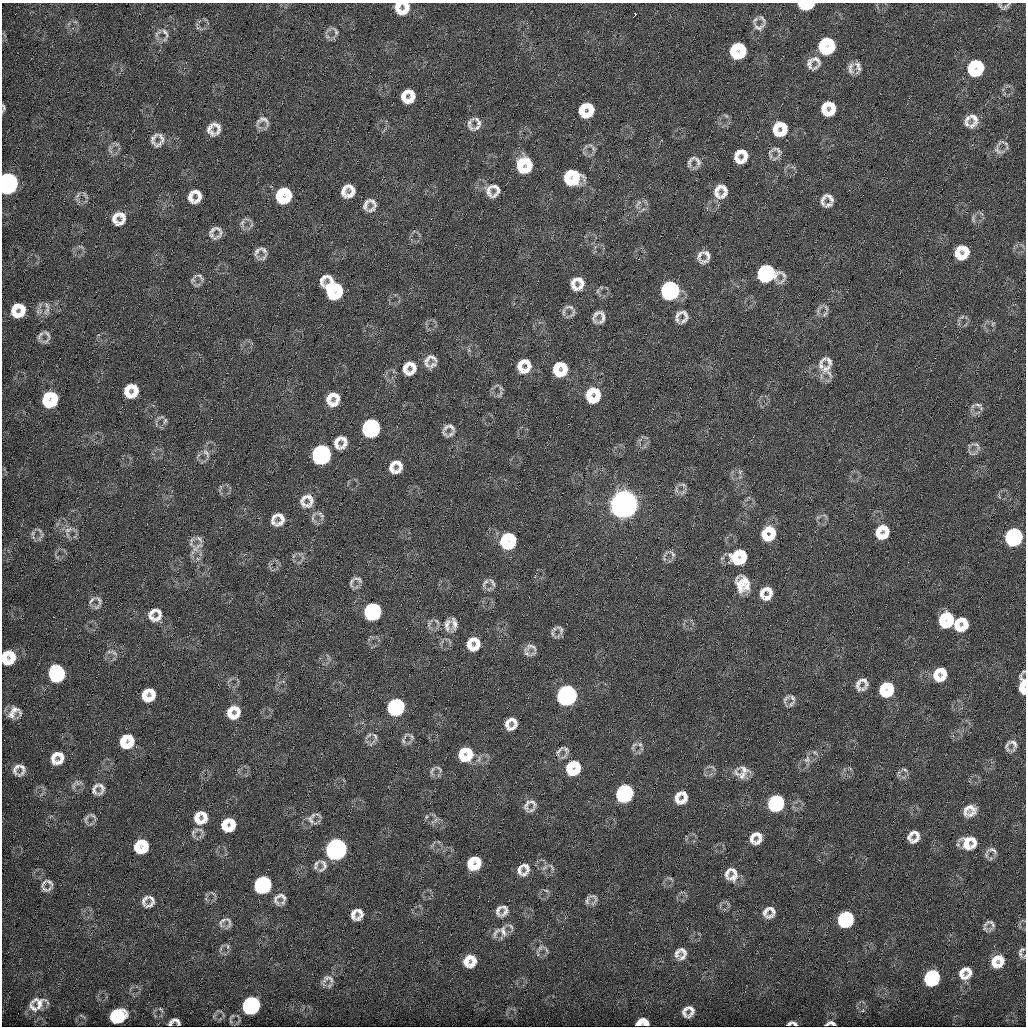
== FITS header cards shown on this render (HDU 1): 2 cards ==
NAXIS1  =                 2048 / fastest changing axis
NAXIS2  =                 2048 / next to fastest changing axis

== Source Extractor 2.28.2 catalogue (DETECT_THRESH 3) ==
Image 2048 x 2048 px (HDU 1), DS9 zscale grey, zoomed out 1/2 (1 PNG px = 2 x 2 image px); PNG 1028 x 1028 px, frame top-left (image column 1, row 2047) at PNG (2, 3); no overlay
Background 313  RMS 4.4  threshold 13.2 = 3 sigma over >= 5 px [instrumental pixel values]
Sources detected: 445; all 445 listed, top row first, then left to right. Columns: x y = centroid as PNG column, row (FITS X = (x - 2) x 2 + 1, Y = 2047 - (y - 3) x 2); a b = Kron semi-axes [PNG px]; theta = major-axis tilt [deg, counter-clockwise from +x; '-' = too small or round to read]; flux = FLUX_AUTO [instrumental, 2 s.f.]
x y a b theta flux
802 4 6 5 - 1.5e+04
999 4 9 5 -72 2.0e+03
1009 4 11 4 43 1.9e+03
808 5 10 5 30 2.5e+04
398 7 13 7 87 1.2e+04
1005 7 10 6 23 2.7e+03
405 8 17 8 68 1.5e+04
635 14 3 2 - 6.7e+03
633 16 2 1 - 1.7e+03
205 19 8 4 -39 2.1e+03
762 19 15 6 -43 3.8e+03
755 21 14 6 65 3.6e+03
75 22 5 2 - 9.5e+02
759 27 17 7 6 5.9e+03
198 28 5 2 - 1.1e+03
329 29 9 4 31 2.4e+03
334 29 10 4 -32 2.1e+03
159 31 14 6 39 4.4e+03
336 32 19 5 62 3.3e+03
165 33 17 6 -59 4.6e+03
4 35 7 4 -59 1.5e+03
157 39 7 4 10 2.7e+03
827 46 15 14 - 7.5e+04
741 47 16 8 -79 3.5e+04
733 50 15 7 -72 3.1e+04
816 60 17 8 -33 7.1e+03
809 63 17 8 86 6.3e+03
979 65 18 8 88 4.0e+04
858 66 17 7 -72 6.7e+03
971 66 16 6 -89 3.2e+04
816 67 15 5 31 4.0e+03
850 68 18 8 88 6.7e+03
408 96 15 14 - 2.3e+04
832 105 16 7 -85 1.6e+04
3 107 12 4 -86 2.8e+03
824 108 16 8 -79 1.5e+04
586 110 14 13 - 3.7e+04
727 116 6 3 -44 1.5e+03
974 117 14 7 -41 5.9e+03
264 120 19 9 -34 7.3e+03
967 120 12 5 79 5.1e+03
477 121 17 7 -41 5.5e+03
258 122 12 6 65 3.8e+03
470 124 16 7 -89 4.7e+03
217 125 18 8 -73 7.6e+03
973 125 15 7 37 6.1e+03
477 127 15 5 32 4.2e+03
265 128 10 4 45 2.8e+03
209 129 20 12 -56 1.0e+04
780 129 17 16 - 3.4e+04
160 135 7 6 - 3.0e+03
153 139 17 7 71 5.8e+03
162 139 11 6 -71 4.6e+03
118 144 5 3 - 9.3e+02
159 144 17 6 35 5.3e+03
1006 144 8 4 -47 2.2e+03
592 147 17 6 -46 4.5e+03
109 149 7 2 -87 1.4e+03
997 149 13 5 -78 3.4e+03
777 150 15 6 -31 4.1e+03
744 153 16 7 -79 1.1e+04
770 153 16 5 64 3.9e+03
737 156 15 6 -74 1.1e+04
777 158 11 5 27 3.9e+03
696 159 12 7 -30 4.2e+03
698 162 18 6 83 4.7e+03
689 163 17 13 -64 5.9e+03
524 165 16 15 - 4.9e+04
793 166 7 4 -32 1.9e+03
787 167 6 3 46 1.6e+03
574 176 18 14 86 4.2e+04
567 177 12 5 84 1.7e+04
8 183 15 13 80 4.0e+05
495 188 23 14 -72 1.2e+04
724 188 16 6 -78 7.6e+03
352 189 16 8 77 1.0e+04
716 190 26 12 -73 1.4e+04
343 191 12 6 80 7.9e+03
488 191 19 7 -65 8.7e+03
287 192 16 7 -79 3.0e+04
197 193 22 12 87 1.4e+04
85 194 10 5 -63 3.2e+03
279 195 18 8 -72 3.2e+04
77 196 10 5 43 3.6e+03
190 196 17 7 -79 7.2e+03
830 197 12 5 -44 4.7e+03
823 198 14 5 72 4.9e+03
373 203 18 8 -53 6.4e+03
365 204 16 6 76 4.9e+03
828 205 14 6 15 4.9e+03
637 206 14 6 -71 5.4e+03
372 210 15 6 19 4.4e+03
644 210 9 6 36 4.0e+03
982 215 5 2 - 1.1e+03
122 216 14 7 -62 7.8e+03
973 217 11 4 65 2.4e+03
115 218 15 8 85 8.8e+03
249 220 14 4 -23 2.9e+03
242 222 14 6 54 4.2e+03
120 223 12 5 23 4.4e+03
252 223 8 5 -80 2.4e+03
219 230 23 10 -88 7.1e+03
211 231 19 9 -87 6.1e+03
419 234 4 2 - 6.5e+02
601 245 3 2 - 7.1e+02
1023 245 5 2 - 1.2e+03
81 247 6 3 4 1.4e+03
964 249 16 8 -69 1.6e+04
263 250 15 6 -42 4.4e+03
256 252 14 6 70 4.4e+03
957 252 19 8 -63 1.5e+04
707 254 13 6 -46 5.1e+03
699 255 16 6 74 5.2e+03
262 258 17 8 16 4.3e+03
706 261 16 6 17 4.6e+03
767 273 17 14 -9 1.1e+05
200 277 16 6 -48 4.8e+03
192 279 18 6 -89 4.2e+03
580 280 15 7 -42 7.9e+03
573 282 11 5 57 5.8e+03
198 284 8 4 7 2.4e+03
573 287 10 7 -44 4.7e+03
580 288 14 6 31 6.5e+03
333 289 21 14 -51 8.7e+04
670 290 15 14 - 1.6e+05
598 291 7 5 -63 2.5e+03
47 305 14 6 -56 4.8e+03
571 307 13 5 -37 3.5e+03
826 307 7 5 -88 2.9e+03
818 308 8 5 14 3.0e+03
564 309 9 5 52 3.4e+03
18 310 17 16 - 3.0e+04
47 310 10 7 -90 5.7e+03
39 311 12 8 -78 7.1e+03
573 312 8 5 -84 2.5e+03
595 314 11 6 51 4.1e+03
684 314 18 8 -47 7.4e+03
825 314 11 6 29 4.4e+03
602 315 27 12 87 1.2e+04
677 316 18 8 82 7.1e+03
966 317 5 3 - 1.4e+03
960 318 9 3 37 2.2e+03
594 319 17 6 -52 4.3e+03
683 321 14 5 25 4.2e+03
985 324 7 3 78 1.9e+03
994 324 6 4 -84 1.9e+03
47 334 16 6 -45 4.5e+03
39 336 15 5 -89 4.2e+03
46 341 19 6 17 4.2e+03
432 357 13 6 -14 4.6e+03
826 360 19 10 -6 8.0e+03
426 362 15 7 -86 5.5e+03
527 362 27 10 81 1.7e+04
521 363 19 6 76 1.1e+04
433 365 16 5 45 4.2e+03
563 366 17 7 -87 2.0e+04
821 366 13 7 -57 6.4e+03
556 367 15 7 -83 2.0e+04
409 368 19 17 46 2.1e+04
826 369 19 8 42 9.9e+03
829 373 17 6 -57 5.7e+03
822 377 16 7 -78 5.6e+03
500 387 11 4 -48 2.6e+03
131 391 15 14 - 3.0e+04
593 395 16 15 - 4.3e+04
50 399 14 13 - 5.5e+04
333 399 13 12 - 2.1e+04
979 405 14 6 -29 4.1e+03
971 410 12 3 87 2.4e+03
163 418 18 8 -21 5.9e+03
156 421 8 5 80 3.2e+03
452 427 12 5 -49 3.7e+03
371 428 14 13 - 1.6e+05
445 430 15 7 82 5.6e+03
451 434 12 5 41 3.2e+03
645 438 4 2 - 1.0e+03
212 442 4 2 - 9.2e+02
340 442 15 14 - 1.7e+04
971 445 8 5 38 2.4e+03
976 445 10 6 -51 3.2e+03
645 447 5 2 - 9.3e+02
206 452 13 8 -31 7.2e+03
200 454 11 4 49 3.6e+03
321 454 14 13 - 2.4e+05
973 454 6 3 -10 1.5e+03
395 465 14 11 27 1.6e+04
397 472 11 4 21 4.3e+03
740 472 10 5 -65 3.8e+03
221 486 10 4 52 2.3e+03
228 486 11 3 -50 1.9e+03
684 486 12 5 -62 3.5e+03
676 491 8 5 -53 3.0e+03
681 493 12 6 32 4.0e+03
310 499 18 8 -69 8.6e+03
303 500 15 6 80 6.2e+03
624 504 15 13 52 3.2e+06
308 506 12 6 13 5.0e+03
320 513 8 4 -15 1.9e+03
314 515 14 4 45 2.8e+03
322 515 10 4 -64 2.3e+03
825 515 10 4 -34 2.1e+03
279 517 13 9 2 9.7e+03
817 519 4 2 - 9.2e+02
273 522 10 4 -48 2.8e+03
280 523 13 6 25 5.2e+03
68 530 12 8 68 7.9e+03
75 531 8 4 -52 2.4e+03
40 532 14 5 -51 3.0e+03
882 532 15 14 - 3.1e+04
768 533 15 13 58 3.6e+04
32 534 10 4 72 2.3e+03
1014 537 14 13 - 1.4e+05
199 538 13 5 -48 3.4e+03
39 539 5 4 - 1.7e+03
191 541 18 4 90 4.2e+03
508 541 16 15 - 8.0e+04
197 548 21 12 55 1.2e+04
63 549 10 4 -32 2.0e+03
672 554 14 6 -66 4.8e+03
742 554 19 10 -83 2.9e+04
302 555 9 4 -62 2.8e+03
664 556 12 4 86 3.0e+03
735 556 20 11 -75 3.1e+04
722 558 12 4 52 2.6e+03
276 560 6 3 -13 1.4e+03
358 579 15 5 -31 3.7e+03
351 581 18 7 87 4.3e+03
745 581 16 7 -52 9.3e+03
492 582 16 8 -48 5.2e+03
484 583 20 6 88 5.1e+03
740 585 23 11 -75 1.7e+04
747 587 12 9 85 8.3e+03
491 588 7 6 - 3.0e+03
768 590 13 6 -33 7.8e+03
762 593 13 6 -90 7.6e+03
768 597 13 6 33 6.3e+03
98 599 14 6 -37 3.9e+03
91 600 13 5 53 3.7e+03
98 606 16 4 43 3.1e+03
158 611 20 8 -72 7.6e+03
373 611 14 13 - 1.2e+05
151 614 24 11 -63 1.2e+04
436 620 17 6 -59 4.2e+03
691 620 3 2 - 7.1e+02
946 620 15 14 - 5.7e+04
454 624 19 8 89 8.0e+03
961 624 15 13 45 3.1e+04
447 625 20 9 -87 1.1e+04
429 627 7 5 -39 2.7e+03
558 627 12 4 -9 2.4e+03
554 629 7 4 2 1.8e+03
561 630 14 6 85 3.5e+03
552 633 11 4 -83 2.4e+03
378 640 3 2 - 5.2e+02
473 641 15 10 37 1.8e+04
530 646 12 7 8 4.5e+03
476 647 10 5 39 6.5e+03
534 648 11 4 -67 2.4e+03
526 649 10 5 81 3.7e+03
113 652 17 8 -47 7.0e+03
526 653 10 7 -43 4.0e+03
533 653 6 4 34 2.1e+03
8 657 15 14 - 3.6e+04
329 658 8 4 -79 2.3e+03
60 671 15 7 -79 3.9e+04
52 674 14 7 -71 3.6e+04
940 674 15 14 - 2.7e+04
228 681 4 2 - 1.1e+03
861 683 16 12 35 1.1e+04
1023 686 18 6 -90 2.5e+04
863 688 12 5 35 3.5e+03
886 689 15 13 50 4.8e+04
148 695 14 13 - 2.5e+04
567 695 14 13 - 3.8e+05
792 696 7 5 -8 2.1e+03
786 699 19 7 63 5.0e+03
793 699 8 7 - 3.3e+03
791 704 7 5 -62 2.6e+03
396 707 14 13 - 1.1e+05
15 710 21 9 -31 9.9e+03
234 712 14 13 - 2.2e+04
11 714 15 11 -81 1.0e+04
514 721 11 5 -49 5.9e+03
507 722 12 5 69 6.1e+03
513 728 12 5 14 5.5e+03
369 735 8 5 42 2.6e+03
406 735 10 4 35 2.0e+03
411 736 11 5 -43 2.6e+03
374 737 20 8 -85 6.5e+03
130 738 19 8 90 1.8e+04
123 739 18 8 -86 1.8e+04
403 740 11 5 -80 2.8e+03
367 741 11 3 -38 2.3e+03
1014 743 11 5 -52 3.7e+03
640 744 13 6 -37 3.9e+03
1007 744 14 5 59 3.1e+03
633 747 14 6 83 4.1e+03
559 750 17 6 67 4.1e+03
566 750 13 7 -58 4.2e+03
1013 750 8 5 49 2.7e+03
639 752 9 4 14 2.4e+03
815 753 7 5 -52 2.1e+03
466 754 16 15 - 3.6e+04
60 755 22 9 83 1.2e+04
53 756 14 6 89 8.2e+03
479 758 14 7 87 5.8e+03
808 760 12 7 86 5.5e+03
22 767 12 6 -48 4.3e+03
708 767 8 3 26 2.0e+03
16 768 17 8 74 7.1e+03
438 768 13 5 -55 3.1e+03
573 768 15 14 - 4.5e+04
713 768 9 4 -52 2.3e+03
850 768 7 4 -31 1.8e+03
432 770 12 5 56 2.7e+03
744 770 18 8 -24 7.8e+03
906 770 11 5 -51 2.7e+03
898 772 5 4 - 1.6e+03
736 773 15 8 -79 5.4e+03
21 774 14 5 37 4.4e+03
742 775 12 10 67 8.0e+03
898 775 9 4 -63 2.1e+03
904 777 7 3 -18 1.6e+03
77 782 8 5 -14 3.1e+03
74 786 7 4 32 2.4e+03
101 787 23 11 86 9.4e+03
94 789 17 8 87 6.2e+03
624 793 14 12 50 1.4e+05
681 797 14 13 - 1.9e+04
532 802 13 6 -28 4.3e+03
776 803 14 13 - 9.8e+04
526 805 16 7 84 5.7e+03
534 808 16 4 42 3.3e+03
970 810 15 13 -66 1.5e+04
965 813 11 5 -62 3.9e+03
204 814 23 10 -89 1.4e+04
317 815 19 10 -17 5.9e+03
434 815 6 4 -53 1.5e+03
92 816 14 5 -13 2.9e+03
196 817 21 10 -76 1.3e+04
86 819 16 6 -80 3.4e+03
95 819 9 5 54 2.9e+03
311 820 17 10 -77 9.2e+03
435 820 10 5 62 3.1e+03
228 825 14 13 - 3.1e+04
200 829 12 5 -20 3.6e+03
193 833 18 7 64 4.8e+03
916 834 22 10 -86 9.9e+03
201 836 9 5 34 3.2e+03
757 836 13 10 -85 1.2e+04
910 836 17 8 -77 7.9e+03
973 839 16 7 -68 9.0e+03
751 840 9 4 -66 3.9e+03
439 842 8 2 -26 1.3e+03
966 843 18 11 -61 1.9e+04
441 844 4 2 - 9.0e+02
958 845 17 6 83 3.8e+03
141 846 13 12 - 4.4e+04
432 846 9 3 -84 1.8e+03
336 849 14 13 - 6.0e+05
993 850 18 10 -54 6.8e+03
987 851 10 4 45 2.6e+03
986 855 13 5 -65 3.7e+03
991 858 8 4 56 2.5e+03
317 863 11 4 45 2.7e+03
474 863 13 12 - 3.6e+04
323 865 16 9 74 6.6e+03
315 866 11 5 -74 2.9e+03
525 866 22 11 -76 1.0e+04
551 867 16 6 -50 5.2e+03
544 868 10 6 23 5.0e+03
519 870 16 7 -62 7.0e+03
734 872 17 7 -57 7.6e+03
727 873 10 4 76 4.4e+03
732 877 14 9 12 7.6e+03
671 879 9 3 -41 1.7e+03
44 882 9 4 43 2.4e+03
266 882 15 7 89 7.7e+04
50 883 16 6 -49 4.3e+03
259 883 14 6 81 7.2e+04
43 887 17 7 -66 5.6e+03
49 889 14 5 41 4.0e+03
546 890 8 5 -20 2.6e+03
262 892 3 3 - 1.6e+04
209 893 4 2 - 7.2e+02
684 893 4 3 - 9.4e+02
214 894 7 4 -55 1.9e+03
593 897 18 9 -16 5.4e+03
276 898 17 7 79 5.5e+03
283 898 18 10 83 6.5e+03
150 899 19 14 -85 1.1e+04
206 899 6 3 77 1.6e+03
587 901 11 6 -80 3.3e+03
143 902 16 5 -77 5.0e+03
593 903 12 5 38 2.9e+03
727 903 11 2 -51 1.5e+03
498 910 12 5 74 4.6e+03
505 910 19 10 75 7.0e+03
769 912 12 11 - 1.2e+04
357 914 12 11 - 1.3e+04
846 919 13 12 - 1.0e+05
223 920 11 5 33 3.4e+03
229 921 14 6 -64 4.1e+03
991 923 16 7 -34 5.0e+03
1018 924 3 2 - 7.0e+02
221 925 13 6 -70 4.7e+03
510 926 10 5 -36 2.7e+03
985 928 14 5 -65 3.2e+03
990 930 8 4 72 2.2e+03
503 932 15 8 -58 8.1e+03
496 933 15 6 74 4.3e+03
228 945 7 5 -58 2.1e+03
540 948 12 6 55 4.1e+03
1021 950 15 5 37 3.7e+03
683 951 11 5 -38 5.1e+03
676 954 13 6 87 5.2e+03
1020 954 11 7 -66 4.3e+03
683 957 13 6 24 4.7e+03
473 958 15 8 -79 1.2e+04
997 960 18 13 32 2.1e+04
466 961 14 7 -69 1.1e+04
999 965 11 6 43 6.0e+03
965 973 17 14 43 1.8e+04
330 978 15 6 -44 4.8e+03
932 978 13 12 - 8.6e+04
323 981 11 6 70 4.5e+03
329 985 15 7 44 4.8e+03
38 1003 24 19 -1 2.2e+04
251 1005 13 12 - 1.8e+05
32 1007 19 9 -47 1.1e+04
160 1009 7 4 -38 1.8e+03
691 1009 13 6 86 6.4e+03
220 1011 12 4 -12 2.2e+03
684 1011 11 5 -90 4.8e+03
118 1016 15 12 26 5.2e+04
238 1016 7 5 -44 2.6e+03
232 1017 12 3 45 2.1e+03
172 1021 8 5 41 3.0e+03
177 1021 8 4 -57 4.0e+03
642 1022 12 7 4 1.7e+04
170 1024 7 6 - 2.6e+03
789 1024 8 4 38 2.6e+03
794 1024 9 4 -36 3.7e+03
828 1024 9 4 35 2.7e+03
833 1024 9 4 -36 3.6e+03
At the frame edge (FLAGS 8, measured only in part): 9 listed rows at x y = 802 4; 999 4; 398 7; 405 8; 3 107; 8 183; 8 657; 1023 686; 642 1022